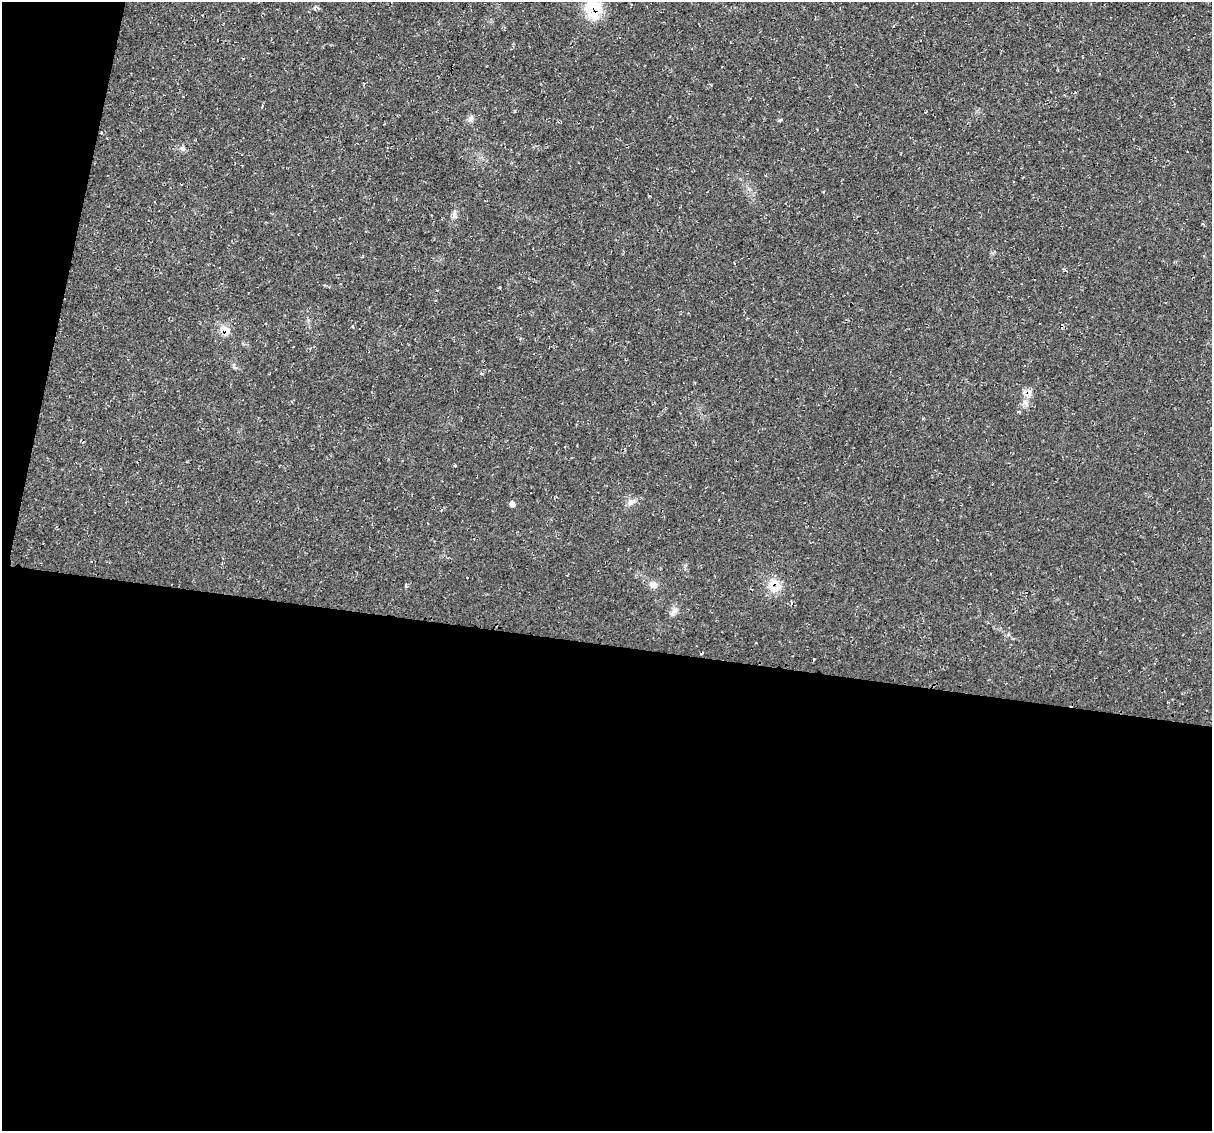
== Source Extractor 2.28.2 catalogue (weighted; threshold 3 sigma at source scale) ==
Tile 13 of 4 x 4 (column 1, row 4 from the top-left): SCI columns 15-1224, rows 115-1243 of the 4856 x 4871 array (HDU 1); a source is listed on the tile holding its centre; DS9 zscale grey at full resolution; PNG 1214 x 1133 px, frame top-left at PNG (2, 2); no overlay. Shown black and unused: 46% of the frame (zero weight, under 2 of 3 exposures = <1% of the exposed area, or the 3 px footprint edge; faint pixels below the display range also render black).
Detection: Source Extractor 2.28.2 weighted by HDU 2 'WHT'; one run over the whole footprint, this tile lists its part. Background 0.0207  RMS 0.0061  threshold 0.0275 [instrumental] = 3 sigma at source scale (4.5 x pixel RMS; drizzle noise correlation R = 1.50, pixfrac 1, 0.05/0.05 arcsec/px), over >= 5 px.
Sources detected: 16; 1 cosmic-ray / hot-pixel residue — not listed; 2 inside a brighter listed object's ellipse — not listed separately; the other 13 listed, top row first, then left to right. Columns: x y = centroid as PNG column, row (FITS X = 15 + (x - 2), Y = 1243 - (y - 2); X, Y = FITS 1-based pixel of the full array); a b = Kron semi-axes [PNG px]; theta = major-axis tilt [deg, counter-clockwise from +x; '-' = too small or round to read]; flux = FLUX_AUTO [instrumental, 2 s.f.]
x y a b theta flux
594 9 20 19 - 22
470 119 9 7 64 2.4
779 120 7 3 8 0.72
182 148 8 6 -46 2
454 215 12 7 -83 2.5
226 331 17 9 -73 5.5
1029 393 14 7 56 4.3
631 502 9 7 13 2.5
513 503 11 4 -56 1.4
653 585 11 9 5 3.4
775 587 19 12 18 8.5
675 610 11 9 38 3
814 659 3 2 - 0.43
Overlapping masked pixels (flux is a lower limit): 3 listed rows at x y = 594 9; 226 331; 775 587